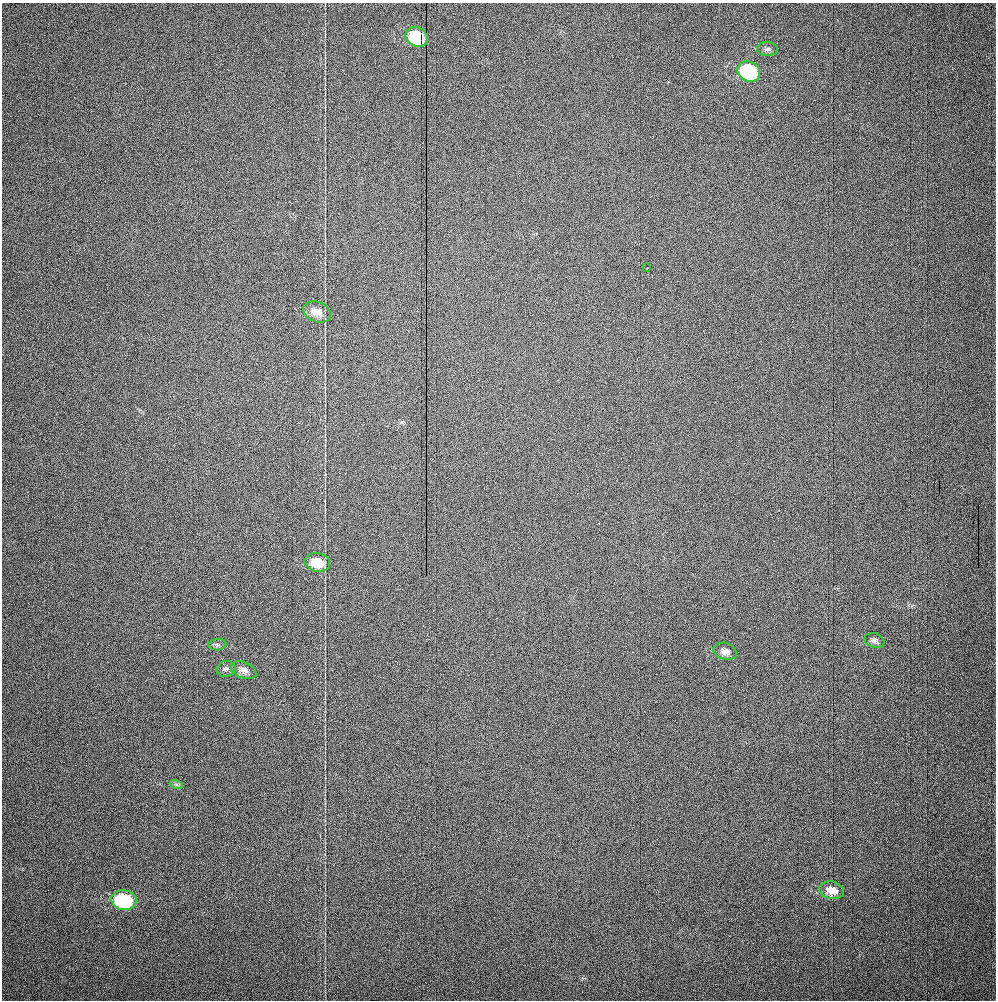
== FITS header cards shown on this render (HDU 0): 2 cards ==
NAXIS1  =                  994 / Axis length
NAXIS2  =                  998 / Axis length

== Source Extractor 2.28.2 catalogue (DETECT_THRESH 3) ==
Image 994 x 998 px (HDU 0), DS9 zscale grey, 1 PNG px = 1 image px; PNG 998 x 1002 px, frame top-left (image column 1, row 998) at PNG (2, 3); each listed source drawn as its Kron ellipse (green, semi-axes under 4 px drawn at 4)
Background 17.9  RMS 2.7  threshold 8.05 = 3 sigma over >= 5 px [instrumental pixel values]
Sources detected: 14; all 14 listed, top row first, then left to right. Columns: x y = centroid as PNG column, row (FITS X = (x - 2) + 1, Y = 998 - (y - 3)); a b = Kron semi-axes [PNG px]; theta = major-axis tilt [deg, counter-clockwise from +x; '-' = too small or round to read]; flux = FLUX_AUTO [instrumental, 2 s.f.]
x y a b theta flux
417 37 11 9 -25 11000
767 49 10 7 -4 620
749 71 12 10 -27 26000
647 268 2 2 - 110
317 312 14 10 -21 2300
317 562 13 9 -11 4200
874 640 10 7 -19 760
217 645 9 5 4 490
725 651 12 8 -19 1400
226 669 10 8 11 720
244 670 13 7 -22 1300
176 784 6 4 -19 360
831 890 12 8 -12 2400
124 900 13 9 -8 19000